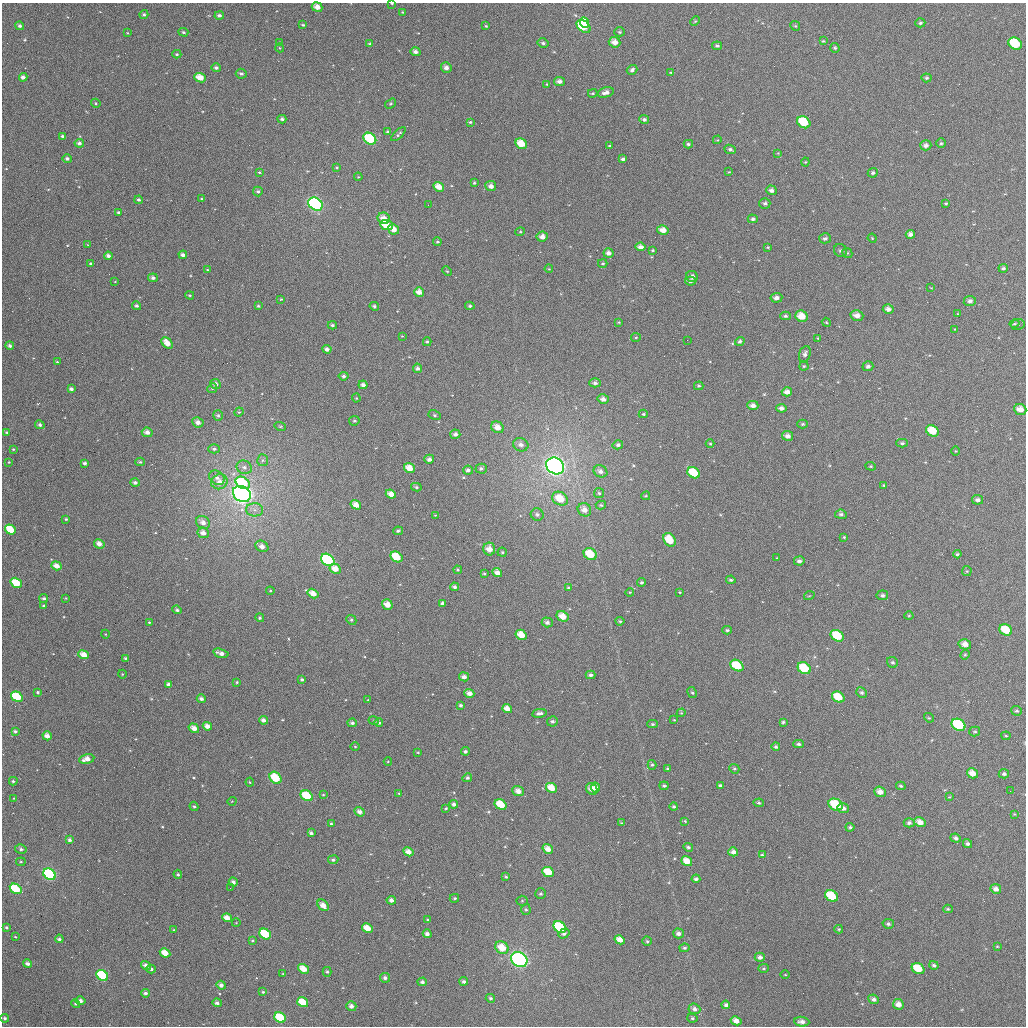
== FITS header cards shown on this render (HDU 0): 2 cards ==
NAXIS1  =                 1024
NAXIS2  =                 1024

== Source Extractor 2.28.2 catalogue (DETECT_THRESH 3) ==
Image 1024 x 1024 px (HDU 0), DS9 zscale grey, 1 PNG px = 1 image px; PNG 1028 x 1028 px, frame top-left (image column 1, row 1024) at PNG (2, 3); each listed source drawn as its Kron ellipse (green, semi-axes under 4 px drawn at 4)
Background 1780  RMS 49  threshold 148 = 3 sigma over >= 5 px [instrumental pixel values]
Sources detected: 438; all 438 listed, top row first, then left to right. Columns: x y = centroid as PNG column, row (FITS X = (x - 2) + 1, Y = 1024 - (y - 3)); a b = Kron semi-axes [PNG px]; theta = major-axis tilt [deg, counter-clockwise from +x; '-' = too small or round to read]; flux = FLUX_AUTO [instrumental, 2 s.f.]
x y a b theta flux
392 3 3 2 - 2.6e+03
317 7 5 4 - 2.6e+04
403 12 4 3 - 3.7e+03
144 14 4 4 - 6.0e+03
219 15 5 4 - 9.2e+03
695 21 5 3 - 3.7e+03
584 22 5 4 - 5.8e+04
920 23 5 4 - 6.3e+03
303 25 4 3 - 4.3e+03
20 26 4 4 - 9.2e+03
486 26 4 4 - 3.9e+03
584 26 8 5 -43 1.5e+05
795 26 5 4 - 4.7e+03
183 32 5 3 - 5.4e+03
620 32 5 4 - 5.0e+03
127 33 4 3 - 2.2e+03
823 41 4 4 - 3.4e+03
614 42 6 5 - 2.6e+04
280 43 4 4 - 3.0e+03
543 43 5 4 - 6.5e+03
370 44 4 3 - 6.1e+03
1015 44 7 5 -34 1.2e+05
717 46 5 4 - 6.3e+03
280 48 4 3 - 2.6e+03
835 48 5 4 - 4.8e+03
415 52 5 4 - 1.1e+04
177 54 4 4 - 4.5e+03
216 68 4 4 - 8.2e+03
446 68 5 5 - 1.7e+04
632 70 5 4 - 8.8e+03
671 73 4 3 - 3.3e+03
241 74 5 5 - 8.0e+03
23 77 4 4 - 1.4e+04
200 78 6 4 -24 4.1e+04
926 78 5 4 - 6.0e+03
559 81 5 4 - 1.4e+04
547 84 3 3 - 3.0e+03
606 92 8 5 14 1.7e+04
593 93 5 3 - 4.3e+03
96 103 5 4 - 3.9e+03
391 104 6 4 33 4.9e+03
282 119 4 3 - 7.8e+03
644 119 5 4 - 8.7e+03
470 122 3 3 - 4.6e+03
804 122 7 5 -35 1.1e+05
387 132 4 4 - 4.8e+03
398 134 9 3 44 6.4e+03
63 136 4 3 - 6.3e+03
370 139 7 5 -34 1.5e+05
717 140 4 3 - 3.0e+03
79 143 5 4 - 9.6e+03
941 143 5 4 - 5.1e+03
521 144 6 5 - 5.8e+04
688 144 4 4 - 6.1e+03
926 145 5 5 - 1.2e+04
609 146 4 3 - 3.5e+03
730 149 5 4 - 8.0e+03
778 153 4 4 - 2.7e+03
67 159 5 4 - 8.8e+03
623 159 4 3 - 7.7e+03
805 162 4 4 - 3.3e+03
337 167 4 3 - 3.5e+03
259 172 4 3 - 3.3e+03
729 172 3 3 - 2.5e+03
873 173 5 5 - 6.9e+03
358 177 4 3 - 3.0e+03
474 183 4 3 - 4.0e+03
491 186 5 5 - 1.7e+04
439 187 5 4 - 3.6e+04
771 190 5 4 - 1.3e+04
258 191 5 5 - 7.4e+03
202 199 4 3 - 3.2e+03
139 200 4 4 - 7.0e+03
765 203 5 5 - 7.3e+03
946 203 4 4 - 3.8e+03
315 204 7 6 - 6.5e+05
428 205 2 2 - 2.0e+03
118 212 3 3 - 4.1e+03
384 218 6 5 - 3.2e+04
753 219 5 4 - 7.6e+03
387 225 6 5 - 1.2e+05
394 229 5 5 - 2.9e+04
663 230 6 5 - 2.7e+04
520 232 5 3 - 3.5e+03
910 234 5 4 - 1.2e+04
542 237 5 5 - 1.9e+04
825 238 6 5 - 9.1e+03
872 238 5 4 - 3.0e+03
437 242 4 3 - 4.3e+03
88 245 4 2 - 2.3e+03
640 247 5 4 - 1.6e+04
768 247 3 3 - 3.2e+03
653 250 4 3 - 4.4e+03
840 250 7 6 - 9.0e+03
608 253 5 5 - 1.5e+04
847 253 5 4 - 5.1e+03
183 255 4 3 - 1.1e+04
108 256 4 3 - 1.1e+04
90 263 4 3 - 3.7e+03
603 263 4 3 - 3.7e+03
1003 268 5 3 - 6.3e+03
549 269 4 3 - 2.7e+03
207 270 4 3 - 3.0e+03
447 271 5 3 - 3.2e+03
692 276 6 5 - 1.4e+04
153 278 5 4 - 9.6e+03
690 281 5 4 - 1.2e+04
115 282 4 2 - 2.1e+03
931 288 4 2 - 2.1e+03
419 292 5 4 - 2.4e+04
190 295 4 3 - 4.0e+03
776 298 6 5 - 1.5e+04
281 299 4 3 - 2.9e+03
970 301 6 5 - 1.1e+04
136 306 5 4 - 7.9e+03
258 306 3 3 - 4.6e+03
374 306 5 4 - 6.9e+03
470 306 5 4 - 5.5e+03
888 309 5 4 - 1.5e+04
958 314 3 3 - 2.8e+03
785 316 5 4 - 6.1e+03
801 316 6 5 - 4.4e+04
857 316 6 5 - 2.2e+04
619 322 3 3 - 3.2e+03
826 322 4 3 - 3.1e+03
1014 324 5 4 - 4.7e+03
1018 324 7 5 8 5.8e+03
332 325 4 4 - 6.6e+03
955 329 3 2 - 2.3e+03
402 336 4 4 - 2.7e+03
636 337 5 4 - 3.7e+03
818 338 3 3 - 2.8e+03
687 340 2 2 - 2.2e+03
740 341 5 4 - 7.2e+03
427 342 4 4 - 4.7e+03
167 343 7 4 -48 3.2e+04
10 346 4 4 - 1.0e+04
327 349 4 4 - 1.4e+04
805 354 8 5 71 1.1e+04
57 362 3 3 - 3.4e+03
804 366 4 4 - 4.1e+03
868 366 5 5 - 9.7e+03
418 368 5 4 - 9.8e+03
344 376 5 4 - 7.8e+03
595 383 5 4 - 9.6e+03
216 384 5 5 - 1.4e+04
363 385 4 4 - 1.4e+04
699 386 4 3 - 4.3e+03
212 388 5 4 - 4.9e+03
71 389 4 3 - 1.1e+04
787 392 5 4 - 1.9e+04
356 398 4 4 - 3.2e+03
603 399 6 4 -14 1.7e+04
753 405 5 4 - 1.6e+04
781 408 5 4 - 1.3e+04
1020 409 6 5 - 2.6e+04
239 412 5 4 - 3.7e+03
643 414 4 4 - 4.5e+03
435 415 6 4 -27 5.6e+03
218 416 5 5 - 6.2e+03
354 421 5 4 - 5.8e+03
198 422 6 5 - 1.7e+04
803 424 5 4 - 4.8e+03
40 425 5 4 - 8.5e+03
280 426 6 3 -18 3.2e+03
497 427 6 5 - 3.0e+04
932 431 7 5 -32 6.6e+04
7 432 4 4 - 6.0e+03
147 432 5 4 - 1.9e+04
455 434 5 4 - 1.2e+04
788 436 5 5 - 1.8e+04
902 443 6 4 0 5.7e+03
710 444 4 3 - 2.9e+03
521 445 8 6 -19 1.5e+04
618 445 5 4 - 7.8e+03
13 449 3 2 - 3.0e+03
214 449 6 4 0 6.9e+03
956 451 5 3 - 2.6e+03
429 459 5 4 - 1.2e+04
263 460 6 5 - 7.1e+03
9 462 3 3 - 2.9e+03
140 462 5 4 - 4.9e+03
85 463 4 3 - 7.9e+03
555 466 9 8 - 1.7e+06
871 466 5 4 - 4.4e+03
244 467 8 6 -22 1.4e+04
409 468 5 4 - 4.3e+04
481 469 5 5 - 8.1e+03
468 470 5 4 - 1.0e+04
600 471 7 6 - 1.5e+04
694 473 6 5 - 8.3e+04
217 478 8 6 -37 1.4e+04
219 482 8 7 - 2.1e+04
135 483 5 4 - 1.0e+04
243 483 8 5 -34 1.7e+05
884 485 4 3 - 4.1e+03
416 487 5 4 - 6.0e+03
599 493 5 5 - 5.3e+03
242 494 9 7 -32 2.0e+06
391 494 5 4 - 2.5e+04
646 496 4 3 - 3.6e+03
560 499 8 6 -33 7.1e+04
977 500 5 5 - 1.1e+04
356 505 5 4 - 3.0e+04
601 505 5 4 - 5.0e+03
255 510 8 6 -2 1.6e+04
584 510 7 6 - 2.6e+04
841 514 6 4 -8 7.7e+03
435 515 4 3 - 2.6e+03
537 515 6 6 - 9.4e+03
66 519 3 3 - 3.9e+03
203 522 7 6 - 2.1e+04
10 530 6 4 -36 8.0e+04
398 531 5 4 - 7.0e+03
203 533 6 5 - 2.1e+04
844 537 4 4 - 3.7e+03
669 540 7 5 -55 7.4e+04
99 544 5 4 - 2.3e+04
262 546 7 5 -32 2.0e+04
489 549 6 6 - 2.9e+04
502 552 4 4 - 4.5e+03
590 554 7 5 -35 7.6e+04
957 554 4 3 - 4.7e+03
396 557 6 5 - 7.9e+04
777 558 3 2 - 3.3e+03
328 560 7 5 -37 2.8e+05
799 561 5 4 - 1.1e+04
57 566 5 4 - 2.6e+04
335 569 6 4 -29 3.3e+04
458 570 4 3 - 4.6e+03
967 571 5 5 - 4.0e+03
484 573 4 3 - 4.0e+03
497 573 5 4 - 2.1e+04
731 580 4 3 - 5.9e+03
642 582 4 4 - 6.4e+03
16 583 6 4 -33 8.3e+04
455 587 4 4 - 1.0e+04
569 588 3 3 - 4.7e+03
270 591 4 4 - 3.1e+03
630 592 4 3 - 2.8e+03
680 592 3 3 - 2.9e+03
313 594 6 4 -32 2.9e+04
882 595 6 5 - 8.2e+03
809 596 5 3 - 2.9e+03
44 598 4 4 - 6.7e+03
66 598 3 2 - 2.2e+03
442 603 4 3 - 1.0e+04
387 604 5 5 - 3.0e+04
44 606 4 3 - 6.5e+03
177 610 5 4 - 7.1e+03
563 616 6 5 - 3.9e+04
909 616 4 4 - 3.7e+03
260 618 4 4 - 6.1e+03
351 620 5 4 - 5.5e+03
620 621 4 4 - 4.6e+03
149 622 4 3 - 3.2e+03
547 622 5 5 - 1.1e+04
727 630 4 3 - 5.3e+03
1006 630 7 5 -31 7.6e+04
105 634 4 3 - 2.4e+03
521 635 6 4 -31 4.5e+04
837 636 7 5 -32 9.2e+04
965 644 6 5 - 2.3e+04
221 653 8 4 -16 1.8e+04
84 655 5 4 - 3.5e+04
965 655 5 4 - 4.4e+03
125 658 4 3 - 4.2e+03
892 662 6 5 - 7.3e+03
737 666 7 5 -33 9.4e+04
804 668 7 5 -33 1.1e+05
122 674 4 3 - 2.5e+03
590 675 5 4 - 9.1e+03
464 677 5 4 - 1.6e+04
302 680 3 3 - 5.2e+03
237 682 3 3 - 3.7e+03
168 684 4 3 - 9.4e+03
38 692 3 3 - 5.0e+03
469 693 5 4 - 1.9e+04
692 693 6 4 -60 5.1e+03
862 693 6 5 - 6.8e+03
17 697 6 4 -33 1.2e+05
838 697 7 5 -31 6.9e+04
201 699 5 4 - 9.9e+03
368 700 3 2 - 2.6e+03
461 705 3 3 - 6.2e+03
507 709 5 4 - 2.6e+04
1017 711 5 5 - 5.8e+03
539 713 7 4 9 1.1e+04
681 713 4 3 - 3.2e+03
929 718 5 4 - 3.6e+03
263 720 4 4 - 1.3e+04
674 720 3 2 - 2.3e+03
374 721 5 3 - 3.7e+03
552 721 5 5 - 7.3e+03
783 722 3 3 - 5.2e+03
352 723 4 3 - 8.0e+03
379 723 4 4 - 7.5e+03
653 724 5 4 - 5.1e+03
959 725 7 5 -33 2.2e+05
207 726 5 4 - 2.0e+04
194 728 5 4 - 2.4e+04
15 731 4 3 - 6.9e+03
975 732 5 5 - 5.2e+03
47 736 4 4 - 2.1e+04
1006 736 4 4 - 3.8e+03
798 744 5 3 - 7.1e+03
355 747 4 3 - 3.1e+03
776 747 4 4 - 6.3e+03
465 751 4 4 - 7.6e+03
418 752 4 3 - 3.5e+03
87 759 8 5 12 2.8e+04
388 761 4 3 - 2.4e+03
652 765 5 4 - 5.0e+03
668 769 4 4 - 7.2e+03
734 769 5 4 - 5.2e+03
972 773 6 5 - 2.9e+04
1004 774 5 4 - 8.0e+03
276 778 7 5 -49 1.0e+05
467 778 5 4 - 6.6e+03
13 781 4 4 - 5.1e+03
250 782 4 4 - 3.4e+03
720 785 4 3 - 6.4e+03
664 786 4 3 - 5.6e+03
901 786 5 3 - 5.2e+03
595 787 5 4 - 1.5e+04
551 788 6 4 -31 5.0e+04
592 789 6 5 - 2.5e+04
518 791 6 5 - 2.3e+04
1010 791 2 2 - 3.6e+03
880 792 6 5 - 2.3e+04
399 793 3 2 - 2.6e+03
323 795 4 3 - 2.7e+03
307 796 6 5 - 1.2e+05
949 797 4 4 - 3.2e+03
14 798 3 3 - 2.1e+03
232 801 4 3 - 2.1e+03
759 803 5 4 - 4.6e+03
454 804 4 4 - 1.0e+04
501 805 6 5 - 7.8e+04
836 805 7 5 -29 1.2e+05
194 806 5 4 - 4.9e+03
674 807 4 4 - 5.7e+03
446 808 4 3 - 4.1e+03
843 808 6 5 - 1.4e+04
359 812 5 4 - 1.5e+04
1014 814 4 4 - 3.2e+03
685 821 4 4 - 3.8e+03
920 822 6 4 -30 2.5e+04
622 823 4 3 - 4.7e+03
909 823 5 4 - 9.7e+03
331 824 3 3 - 4.1e+03
850 827 4 3 - 6.6e+03
311 833 4 3 - 7.1e+03
956 838 5 4 - 1.1e+04
70 840 4 3 - 9.8e+03
967 844 5 4 - 7.8e+03
688 847 5 4 - 6.7e+03
21 849 6 4 -14 8.4e+03
548 849 5 4 - 2.6e+04
408 852 5 4 - 2.5e+04
733 852 5 4 - 1.7e+04
762 855 4 4 - 4.6e+03
333 860 5 4 - 6.7e+03
687 861 6 4 -35 3.8e+04
21 862 5 4 - 3.8e+03
548 872 6 5 - 6.9e+04
49 874 7 5 -36 3.6e+05
178 874 4 4 - 3.7e+03
506 877 4 3 - 4.4e+03
696 879 4 3 - 8.4e+03
233 882 4 4 - 1.1e+04
230 888 2 2 - 3.5e+03
16 889 6 4 -32 1.5e+05
996 889 5 5 - 1.6e+04
541 894 5 5 - 6.4e+03
832 896 7 5 -33 1.1e+05
454 898 5 3 - 4.3e+03
391 900 4 4 - 1.3e+04
522 901 5 5 - 4.2e+03
323 905 6 4 -47 2.6e+04
948 909 5 4 - 4.5e+03
526 910 5 4 - 5.5e+03
227 918 5 4 - 3.0e+04
428 920 4 4 - 3.7e+03
236 923 4 3 - 2.4e+03
888 924 6 5 - 7.9e+03
6 927 3 3 - 4.9e+03
560 927 7 5 -39 2.5e+05
367 928 6 4 -30 4.2e+04
839 929 4 3 - 4.4e+03
174 930 4 3 - 3.2e+03
678 933 5 5 - 1.4e+04
265 934 6 5 - 1.1e+05
427 934 4 4 - 1.2e+04
564 934 6 4 33 9.7e+03
15 937 3 2 - 2.5e+03
59 939 4 3 - 7.0e+03
252 940 4 4 - 4.5e+03
620 940 5 4 - 2.7e+04
647 941 4 4 - 5.0e+03
997 946 4 2 - 2.5e+03
502 948 7 6 - 5.3e+04
684 948 5 4 - 5.8e+03
165 953 5 4 - 4.5e+04
760 957 5 4 - 1.3e+04
519 959 8 7 - 5.7e+05
28 964 4 4 - 1.1e+04
934 965 5 4 - 7.3e+03
146 966 5 4 - 1.7e+04
764 968 5 4 - 4.9e+03
151 969 4 3 - 7.7e+03
303 969 6 4 -35 4.6e+04
918 969 6 5 - 8.3e+04
327 972 5 4 - 5.2e+03
283 974 3 2 - 2.6e+03
785 975 4 3 - 2.6e+03
102 976 6 5 - 2.1e+05
385 978 5 4 - 1.0e+04
464 981 4 4 - 9.0e+03
422 982 5 4 - 7.7e+03
221 985 5 4 - 1.5e+04
263 992 4 4 - 4.7e+03
145 993 4 4 - 8.6e+03
490 998 5 4 - 6.1e+03
874 999 5 4 - 1.1e+04
81 1001 5 4 - 1.3e+04
303 1002 6 4 -36 7.1e+04
217 1003 4 4 - 9.8e+03
76 1004 4 4 - 5.8e+03
898 1004 5 5 - 2.3e+04
726 1005 4 3 - 9.8e+03
351 1006 5 4 - 1.5e+04
694 1009 6 5 - 1.3e+04
280 1017 6 5 - 1.2e+05
5 1018 4 4 - 7.6e+03
692 1018 5 4 - 6.0e+03
736 1021 5 4 - 2.4e+04
802 1022 8 5 -3 1.6e+04
At the frame edge (FLAGS 8, measured only in part): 1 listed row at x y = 392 3

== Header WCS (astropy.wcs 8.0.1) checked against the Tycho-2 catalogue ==
Header WCS as astropy/WCSLIB reads it (applying the file's SIP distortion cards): RA---TAN-SIP/DEC--TAN-SIP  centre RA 01:35:15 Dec -03:24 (23.81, -3.41 deg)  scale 8.66 arcsec/px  FOV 147.9' x 147.9'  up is +179 deg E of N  parity flipped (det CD > 0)
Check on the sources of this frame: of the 60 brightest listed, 60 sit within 11.5 arcsec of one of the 180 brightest Tycho-2 stars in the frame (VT <= 12.65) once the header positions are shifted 4.38 arcsec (3.93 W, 1.93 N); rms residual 3.83 arcsec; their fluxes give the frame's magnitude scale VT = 22.35 - 2.5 log10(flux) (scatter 0.17 mag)
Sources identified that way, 156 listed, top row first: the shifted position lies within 11.5 arcsec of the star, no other Tycho-2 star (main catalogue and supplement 1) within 23.0 arcsec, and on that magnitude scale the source's flux lands within +1.5 / -3 mag of the star's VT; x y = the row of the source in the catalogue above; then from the Tycho-2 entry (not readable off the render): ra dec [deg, ICRS J2000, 3 dp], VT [Tycho-2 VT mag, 2 dp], TYC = Tycho-2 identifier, HIP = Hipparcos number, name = IAU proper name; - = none
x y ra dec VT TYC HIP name
317 7 24.312 -4.617 11.08 4687-2278-1 - -
584 22 23.666 -4.595 10.89 4687-586-1 - -
584 26 23.668 -4.585 9.68 4687-856-1 7347 -
1015 44 22.625 -4.563 9.89 4687-1010-1 - -
415 52 24.072 -4.515 12.10 4687-2137-1 - -
446 68 23.997 -4.478 11.58 4687-1979-1 - -
632 70 23.549 -4.482 12.59 4687-818-1 - -
23 77 25.018 -4.433 11.88 4687-1568-1 - -
200 78 24.591 -4.441 10.98 4687-1454-1 - -
559 81 23.723 -4.451 12.15 4687-743-1 - -
606 92 23.609 -4.427 12.53 4687-975-1 - -
804 122 23.131 -4.364 9.96 4687-638-1 - -
63 136 24.920 -4.294 12.15 4687-1281-1 - -
370 139 24.178 -4.303 9.24 4687-1428-1 - -
521 144 23.812 -4.298 10.53 4687-1005-1 - -
926 145 22.837 -4.315 11.90 4687-998-1 - -
67 159 24.907 -4.240 12.22 4687-1169-1 - -
491 186 23.884 -4.196 11.58 4687-1876-1 - -
439 187 24.009 -4.191 11.05 4687-1832-1 - -
771 190 23.207 -4.199 11.84 4687-745-1 - -
315 204 24.305 -4.143 7.89 4687-1863-1 7546 -
384 218 24.141 -4.113 11.23 4687-1881-1 - -
753 219 23.251 -4.130 11.98 4687-771-1 - -
387 225 24.133 -4.097 10.84 4687-1190-1 - -
394 229 24.116 -4.087 10.92 4687-1569-1 - -
663 230 23.467 -4.098 11.26 4687-1140-1 - -
910 234 22.869 -4.100 12.06 4687-713-1 - -
542 237 23.757 -4.077 11.37 4687-1070-1 - -
640 247 23.520 -4.057 11.80 4687-559-1 - -
608 253 23.598 -4.040 12.06 4687-680-1 - -
183 255 24.623 -4.015 12.14 4687-1436-1 - -
108 256 24.803 -4.009 12.08 4687-1214-1 - -
690 281 23.398 -3.978 11.74 4687-558-1 - -
419 292 24.052 -3.937 11.24 4687-1472-1 - -
970 301 22.723 -3.943 12.00 4687-875-1 - -
801 316 23.128 -3.897 10.56 4687-616-1 - -
857 316 22.994 -3.902 11.77 4687-587-1 - -
740 341 23.276 -3.835 12.44 4687-962-1 - -
167 343 24.656 -3.801 11.02 4687-1182-1 - -
10 346 25.036 -3.787 12.16 4687-1374-1 - -
327 349 24.271 -3.795 11.21 4687-2200-1 - -
868 366 22.966 -3.781 11.90 4687-652-1 - -
418 368 24.051 -3.753 11.72 4687-1704-1 - -
216 384 24.538 -3.705 11.94 4685-2461-1 - -
787 392 23.160 -3.715 11.44 4685-2120-1 - -
603 399 23.603 -3.689 11.76 4685-2248-1 - -
753 405 23.241 -3.681 11.27 4685-2241-1 - -
1020 409 22.597 -3.684 11.07 4685-2121-1 - -
198 422 24.578 -3.612 11.63 4685-2554-1 - -
497 427 23.856 -3.616 11.00 4685-2305-1 - -
932 431 22.807 -3.627 10.37 4685-2088-1 - -
455 434 23.958 -3.597 12.15 4685-2521-1 - -
788 436 23.156 -3.609 11.46 4685-2244-1 - -
521 445 23.800 -3.575 12.29 4685-2137-1 - -
555 466 23.714 -3.524 6.58 4685-2207-1 7362 -
409 468 24.066 -3.512 10.64 4685-2481-1 - -
600 471 23.605 -3.514 11.98 4685-2214-1 - -
243 483 24.467 -3.469 9.90 4685-2496-1 - -
416 487 24.049 -3.468 12.65 4685-2455-1 - -
242 494 24.467 -3.441 6.63 4685-2423-1 7597 -
391 494 24.109 -3.449 11.19 4685-2269-1 - -
560 499 23.701 -3.446 10.39 4685-2166-1 - -
356 505 24.193 -3.421 11.12 4685-2522-1 - -
584 510 23.642 -3.421 11.26 4685-2174-1 - -
841 514 23.023 -3.423 11.81 4685-2122-1 - -
10 530 25.025 -3.344 9.96 4685-2332-1 - -
398 531 24.091 -3.362 12.61 4685-2371-1 - -
203 533 24.560 -3.346 11.94 4685-2310-1 - -
669 540 23.435 -3.352 10.30 4685-2229-1 - -
99 544 24.810 -3.315 11.12 4685-2394-1 - -
262 546 24.418 -3.317 11.72 4685-2307-1 - -
489 549 23.870 -3.322 11.20 4685-2451-1 - -
590 554 23.626 -3.314 9.96 4685-2226-1 - -
396 557 24.093 -3.298 9.86 4685-2379-1 - -
328 560 24.258 -3.287 8.74 4685-2350-1 - -
57 566 24.912 -3.259 11.40 4685-2546-1 - -
335 569 24.240 -3.267 11.39 4685-2488-1 - -
497 573 23.849 -3.266 11.40 4685-2534-1 - -
16 583 25.007 -3.216 9.77 4685-2357-1 - -
455 587 23.952 -3.230 11.89 4685-2397-1 - -
313 594 24.291 -3.206 11.32 4685-2445-1 - -
387 604 24.113 -3.183 11.16 4685-2526-1 - -
563 616 23.689 -3.163 10.76 4685-2110-1 - -
1006 630 22.621 -3.152 10.03 4685-2133-1 - -
521 635 23.788 -3.117 10.84 4685-2194-1 - -
837 636 23.026 -3.130 9.60 4685-2206-1 - -
965 644 22.719 -3.116 11.01 4685-2117-1 - -
221 653 24.510 -3.058 11.71 4685-2322-1 - -
84 655 24.841 -3.047 10.81 4685-2574-1 - -
892 662 22.893 -3.069 11.69 4685-2090-1 - -
737 666 23.266 -3.053 9.70 4685-2125-1 - -
804 668 23.104 -3.050 9.43 4685-2221-1 - -
590 675 23.620 -3.025 12.09 4685-2203-1 - -
469 693 23.911 -2.974 11.35 4685-2293-1 - -
17 697 25.000 -2.942 9.44 4685-1857-1 7769 -
838 697 23.022 -2.982 9.99 4685-2095-1 - -
507 709 23.818 -2.939 11.29 4685-1726-1 - -
263 720 24.405 -2.899 12.60 4685-1837-1 - -
379 723 24.127 -2.899 11.99 4685-1678-1 - -
959 725 22.729 -2.920 8.95 4685-1733-1 - -
207 726 24.540 -2.882 12.04 4685-1626-1 - -
194 728 24.572 -2.876 11.54 4685-1621-1 - -
47 736 24.925 -2.850 11.29 4685-1699-1 - -
776 747 23.170 -2.861 12.06 4685-1892-1 - -
87 759 24.827 -2.797 11.54 4685-1749-1 - -
668 769 23.429 -2.802 13.36 4685-1753-1 - -
972 773 22.695 -2.806 11.12 4685-1757-1 - -
1004 774 22.620 -2.807 12.14 4685-1963-1 - -
276 778 24.373 -2.760 9.67 4685-1883-1 - -
551 788 23.708 -2.750 10.76 4685-2079-1 - -
592 789 23.611 -2.750 11.56 4685-1518-1 - -
518 791 23.787 -2.741 11.65 4685-1574-1 - -
880 792 22.916 -2.757 11.79 4685-1719-1 - -
307 796 24.297 -2.718 9.55 4685-1483-1 7544 -
501 805 23.829 -2.707 10.12 4685-1537-1 - -
836 805 23.023 -2.724 9.31 4685-1554-1 7144 -
674 807 23.413 -2.712 12.97 4685-1670-1 - -
843 808 23.005 -2.716 11.37 4685-1674-1 - -
359 812 24.169 -2.684 11.65 4685-1575-1 - -
920 822 22.819 -2.686 11.12 4685-1643-1 - -
622 823 23.537 -2.670 12.02 4685-1819-1 - -
909 823 22.846 -2.684 11.75 4685-1897-1 - -
956 838 22.733 -2.650 11.72 4685-1894-1 - -
967 844 22.704 -2.637 11.69 4685-1582-1 - -
408 852 24.049 -2.590 11.42 4685-1805-1 - -
733 852 23.268 -2.606 11.29 4685-1565-1 - -
687 861 23.378 -2.581 10.72 4685-1415-1 - -
548 872 23.712 -2.548 10.28 4685-1514-1 - -
233 882 24.470 -2.508 11.90 4685-1855-1 - -
16 889 24.992 -2.480 9.33 4685-1708-1 - -
996 889 22.633 -2.529 11.58 4685-1427-1 - -
832 896 23.028 -2.504 9.74 4685-1940-1 - -
391 900 24.089 -2.472 11.74 4685-1697-1 - -
323 905 24.252 -2.457 11.44 4685-1299-1 - -
227 918 24.483 -2.421 11.55 4685-1391-1 - -
560 927 23.681 -2.415 9.34 4685-1641-1 - -
367 928 24.144 -2.404 11.07 4685-1374-1 - -
678 933 23.395 -2.406 11.75 4685-1634-1 - -
427 934 24.001 -2.394 11.60 4685-1363-1 - -
620 940 23.536 -2.388 11.00 4685-1914-1 - -
502 948 23.819 -2.363 10.25 4685-1580-1 - -
165 953 24.630 -2.334 11.66 4685-1559-1 - -
760 957 23.199 -2.353 12.18 4685-1573-1 - -
519 959 23.776 -2.335 7.45 4685-1560-1 7382 -
303 969 24.296 -2.302 10.81 4685-1281-1 - -
918 969 22.817 -2.333 9.88 4685-1302-1 7085 -
102 976 24.780 -2.276 8.90 4685-1123-1 - -
221 985 24.494 -2.259 11.33 4685-2024-1 - -
145 993 24.676 -2.237 11.84 4685-1210-1 - -
81 1001 24.831 -2.215 11.58 4685-1701-1 - -
303 1002 24.296 -2.222 10.32 4685-1451-1 - -
217 1003 24.503 -2.216 12.34 4685-1191-1 - -
76 1004 24.844 -2.208 12.42 4685-1441-1 - -
898 1004 22.863 -2.247 11.30 4685-1484-1 - -
280 1017 24.349 -2.184 9.34 4685-1425-1 - -
5 1018 25.013 -2.169 12.52 4685-1027-1 - -